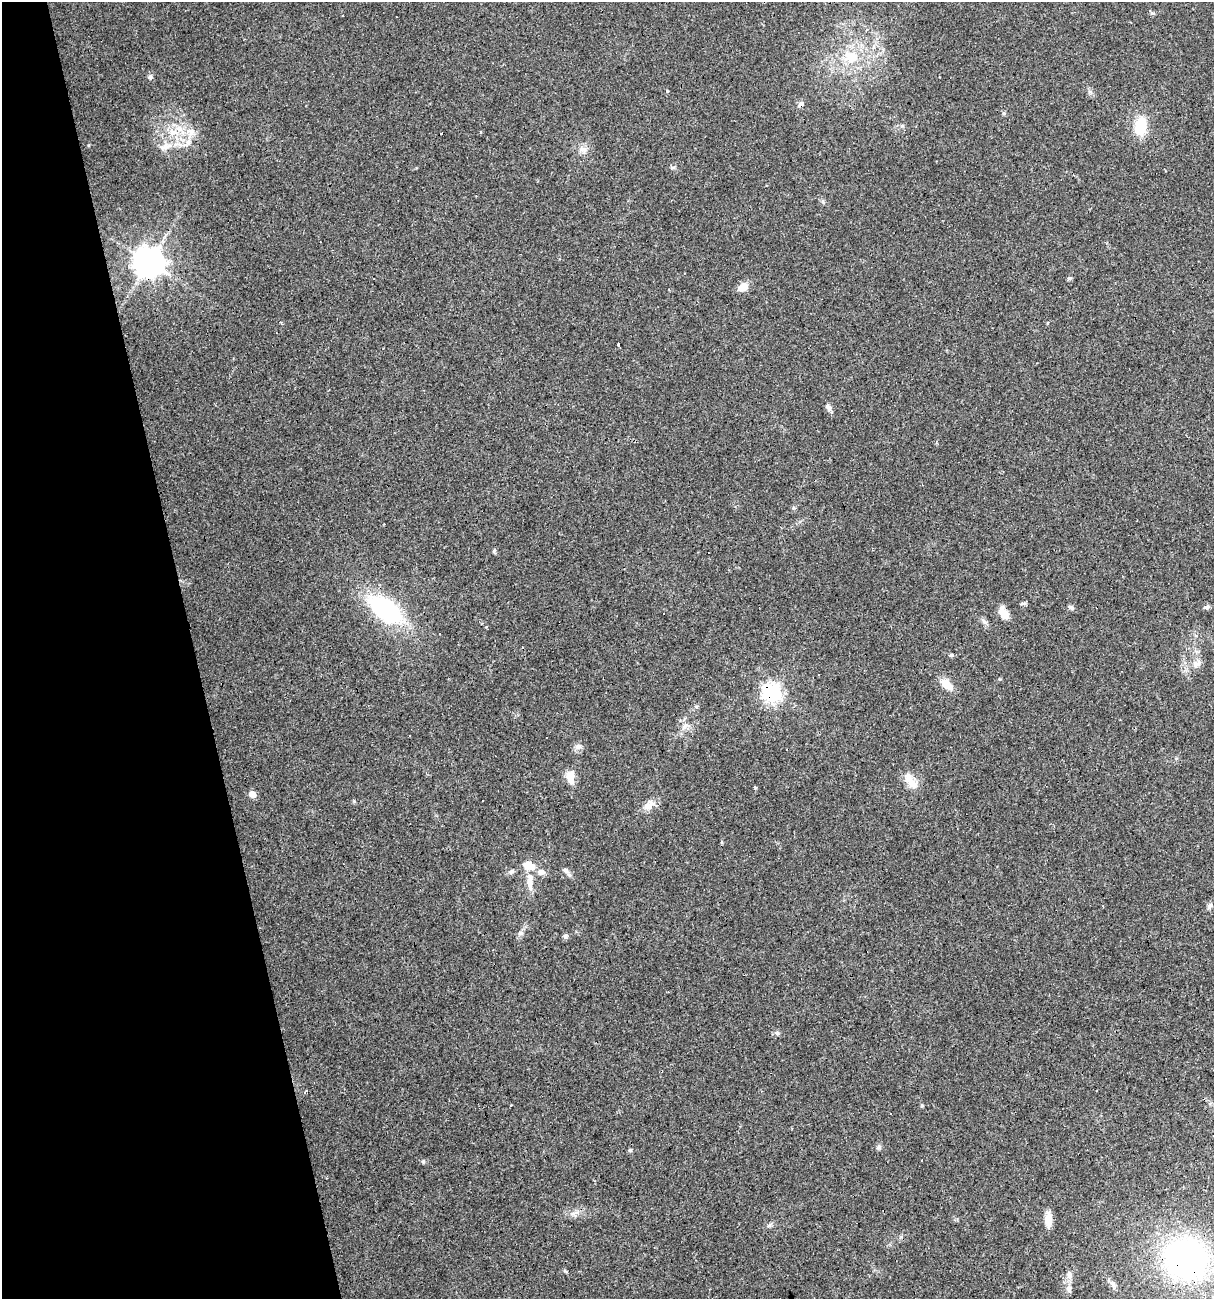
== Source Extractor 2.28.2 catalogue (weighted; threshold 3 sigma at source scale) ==
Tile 5 of 4 x 4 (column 1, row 2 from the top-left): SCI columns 46-1257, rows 2594-3890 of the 4989 x 5186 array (HDU 1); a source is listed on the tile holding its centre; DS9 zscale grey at full resolution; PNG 1216 x 1301 px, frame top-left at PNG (2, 2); no overlay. Shown black and unused: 16% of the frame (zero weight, under 3 of 4 exposures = <1% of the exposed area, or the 3 px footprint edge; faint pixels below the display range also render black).
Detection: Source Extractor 2.28.2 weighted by HDU 2 'WHT'; one run over the whole footprint, this tile lists its part. Background 0.0332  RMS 0.0037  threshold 0.0168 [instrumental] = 3 sigma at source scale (4.5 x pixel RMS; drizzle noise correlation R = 1.50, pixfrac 1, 0.0396/0.0396 arcsec/px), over >= 5 px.
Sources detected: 67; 10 cosmic-ray / hot-pixel residue — not listed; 2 inside a brighter listed object's ellipse — not listed separately; the other 55 listed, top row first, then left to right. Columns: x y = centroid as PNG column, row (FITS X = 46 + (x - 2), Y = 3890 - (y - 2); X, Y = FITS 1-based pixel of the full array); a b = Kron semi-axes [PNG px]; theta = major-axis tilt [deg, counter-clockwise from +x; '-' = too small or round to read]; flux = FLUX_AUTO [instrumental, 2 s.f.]
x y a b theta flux
851 57 21 18 -5 11
150 77 7 6 - 0.95
801 104 5 4 - 2.6
1140 126 23 15 81 9.2
173 132 15 8 -23 4.1
191 132 12 10 11 3.5
165 147 9 9 - 2.4
583 150 11 7 -21 2
673 168 7 4 9 0.6
149 262 9 9 - 600
1070 278 6 5 - 0.62
743 287 12 9 31 3.5
281 323 4 3 - 0.4
619 345 4 3 - 1.8
828 407 9 6 -55 1.5
494 551 6 4 62 0.53
1022 603 8 4 0 0.6
1207 607 7 5 27 1
1071 608 9 5 -21 0.8
385 609 33 18 -38 46
1004 614 12 7 -62 5.8
984 622 9 6 -47 1.2
439 634 3 2 - 0.63
951 655 6 4 22 0.6
1197 664 15 9 28 2.8
999 679 5 3 - 0.33
946 684 18 11 -43 4
772 693 7 7 - 170
696 706 6 4 0 0.51
684 727 14 6 51 2.1
578 747 9 7 -38 1.5
570 777 18 10 -90 3.6
911 781 25 10 -56 4.7
755 787 5 3 - 0.59
252 794 5 5 - 4.9
649 805 15 9 44 3.5
566 870 10 6 -45 1.2
511 871 8 6 43 0.99
541 872 11 8 -21 1.9
529 882 22 7 -84 3.9
1210 905 9 6 47 1
565 936 7 6 - 0.84
777 1033 7 6 - 0.88
922 1105 5 4 - 0.42
890 1114 3 3 - 2.1
879 1147 7 4 89 0.73
630 1150 5 4 - 0.65
423 1161 6 4 47 0.47
1048 1220 16 8 88 3.9
769 1225 7 4 19 0.68
1186 1259 44 40 -14 110
565 1271 6 3 -18 0.45
1069 1275 12 6 89 1.7
1112 1284 13 6 -56 1.6
1069 1289 10 7 -72 1.6
Overlapping masked pixels (flux is a lower limit): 5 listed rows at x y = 801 104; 149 262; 385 609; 772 693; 1186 1259
Unlisted compact peaks at least as high as the median listed source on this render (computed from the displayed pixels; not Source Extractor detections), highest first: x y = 667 91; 354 801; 1152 13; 1004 113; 520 933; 573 1214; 902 126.